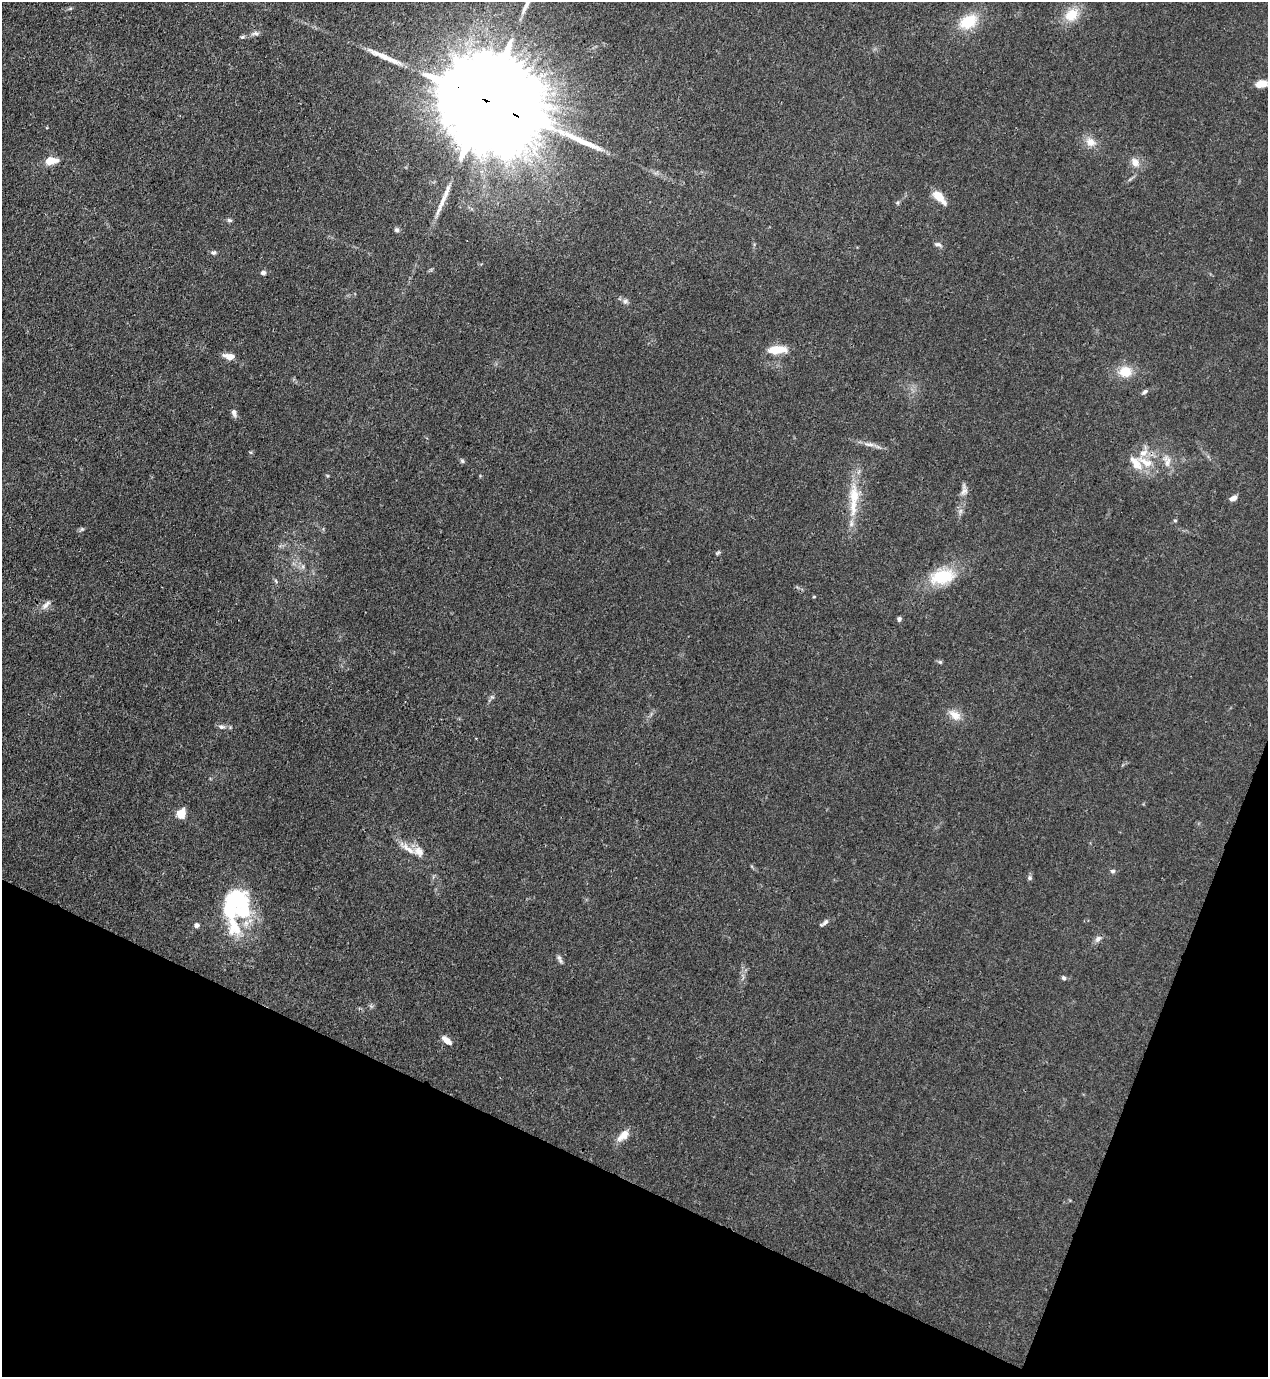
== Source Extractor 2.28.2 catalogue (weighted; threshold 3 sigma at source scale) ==
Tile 15 of 4 x 4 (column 3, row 4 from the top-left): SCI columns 2886-4151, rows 41-1415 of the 5639 x 5578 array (HDU 1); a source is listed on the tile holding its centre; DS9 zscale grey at full resolution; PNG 1270 x 1379 px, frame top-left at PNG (2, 2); no overlay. Shown black and unused: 19% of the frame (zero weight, under 3 of 4 exposures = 7% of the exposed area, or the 3 px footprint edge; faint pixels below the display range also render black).
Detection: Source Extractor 2.28.2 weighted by HDU 2 'WHT'; one run over the whole footprint, this tile lists its part. Background 0.0149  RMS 0.0024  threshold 0.011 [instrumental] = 3 sigma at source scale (4.5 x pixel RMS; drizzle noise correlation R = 1.50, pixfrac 1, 0.05/0.05 arcsec/px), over >= 5 px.
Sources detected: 62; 2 inside a brighter object's white glare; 2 long thin detections or spike segments (spike, bleed or trail) — not listed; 6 inside a brighter listed object's ellipse — not listed separately; the other 52 listed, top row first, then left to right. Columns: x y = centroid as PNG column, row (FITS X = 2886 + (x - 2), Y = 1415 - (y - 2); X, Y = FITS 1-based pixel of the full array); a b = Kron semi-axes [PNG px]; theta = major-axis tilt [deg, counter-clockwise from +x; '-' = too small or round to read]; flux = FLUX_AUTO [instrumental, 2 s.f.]
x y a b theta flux
1071 15 17 13 39 5.2
968 21 21 14 28 7.7
255 33 11 5 7 0.81
242 37 5 5 - 0.39
1261 84 12 8 8 2.8
487 101 47 20 -26 15000
1090 142 14 12 -36 2.4
51 161 11 7 6 4.2
1135 162 13 10 -54 2.1
939 197 15 7 -47 4.6
229 220 7 5 -15 0.44
397 230 6 6 - 0.59
938 244 11 5 -19 0.68
213 253 8 6 17 0.57
263 273 6 6 - 0.72
625 301 7 6 - 0.68
777 350 17 7 3 5.4
229 356 12 6 -11 2.3
1125 372 15 13 2 4.5
1145 391 8 5 35 0.57
234 413 11 6 -74 0.88
869 444 16 4 -3 1.2
462 461 6 5 - 0.41
1145 462 28 9 -25 4.1
1167 462 15 8 75 1.8
964 490 17 8 -90 1.4
854 496 32 13 -89 6.8
1235 497 8 5 -87 0.77
1175 520 5 4 - 0.3
82 529 6 5 - 0.39
718 553 6 4 22 0.38
303 567 7 4 -72 0.52
942 576 25 15 12 11
276 581 7 4 -54 0.38
46 605 15 6 46 1.1
899 619 5 4 - 0.68
940 662 6 5 - 0.39
492 697 6 4 -18 0.36
955 715 17 10 -38 2.8
222 727 10 6 -13 0.8
181 814 6 5 - 11
408 849 29 7 -36 2.6
1113 871 7 5 14 0.49
1030 878 6 6 - 0.49
232 905 29 14 -90 14
825 922 12 6 43 0.8
196 925 6 5 - 0.8
1098 939 11 7 45 0.93
559 958 9 6 -62 0.71
1064 978 6 5 - 0.53
446 1040 11 5 -40 2.1
623 1135 18 9 43 2.7
Overlapping masked pixels (flux is a lower limit): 1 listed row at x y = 487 101